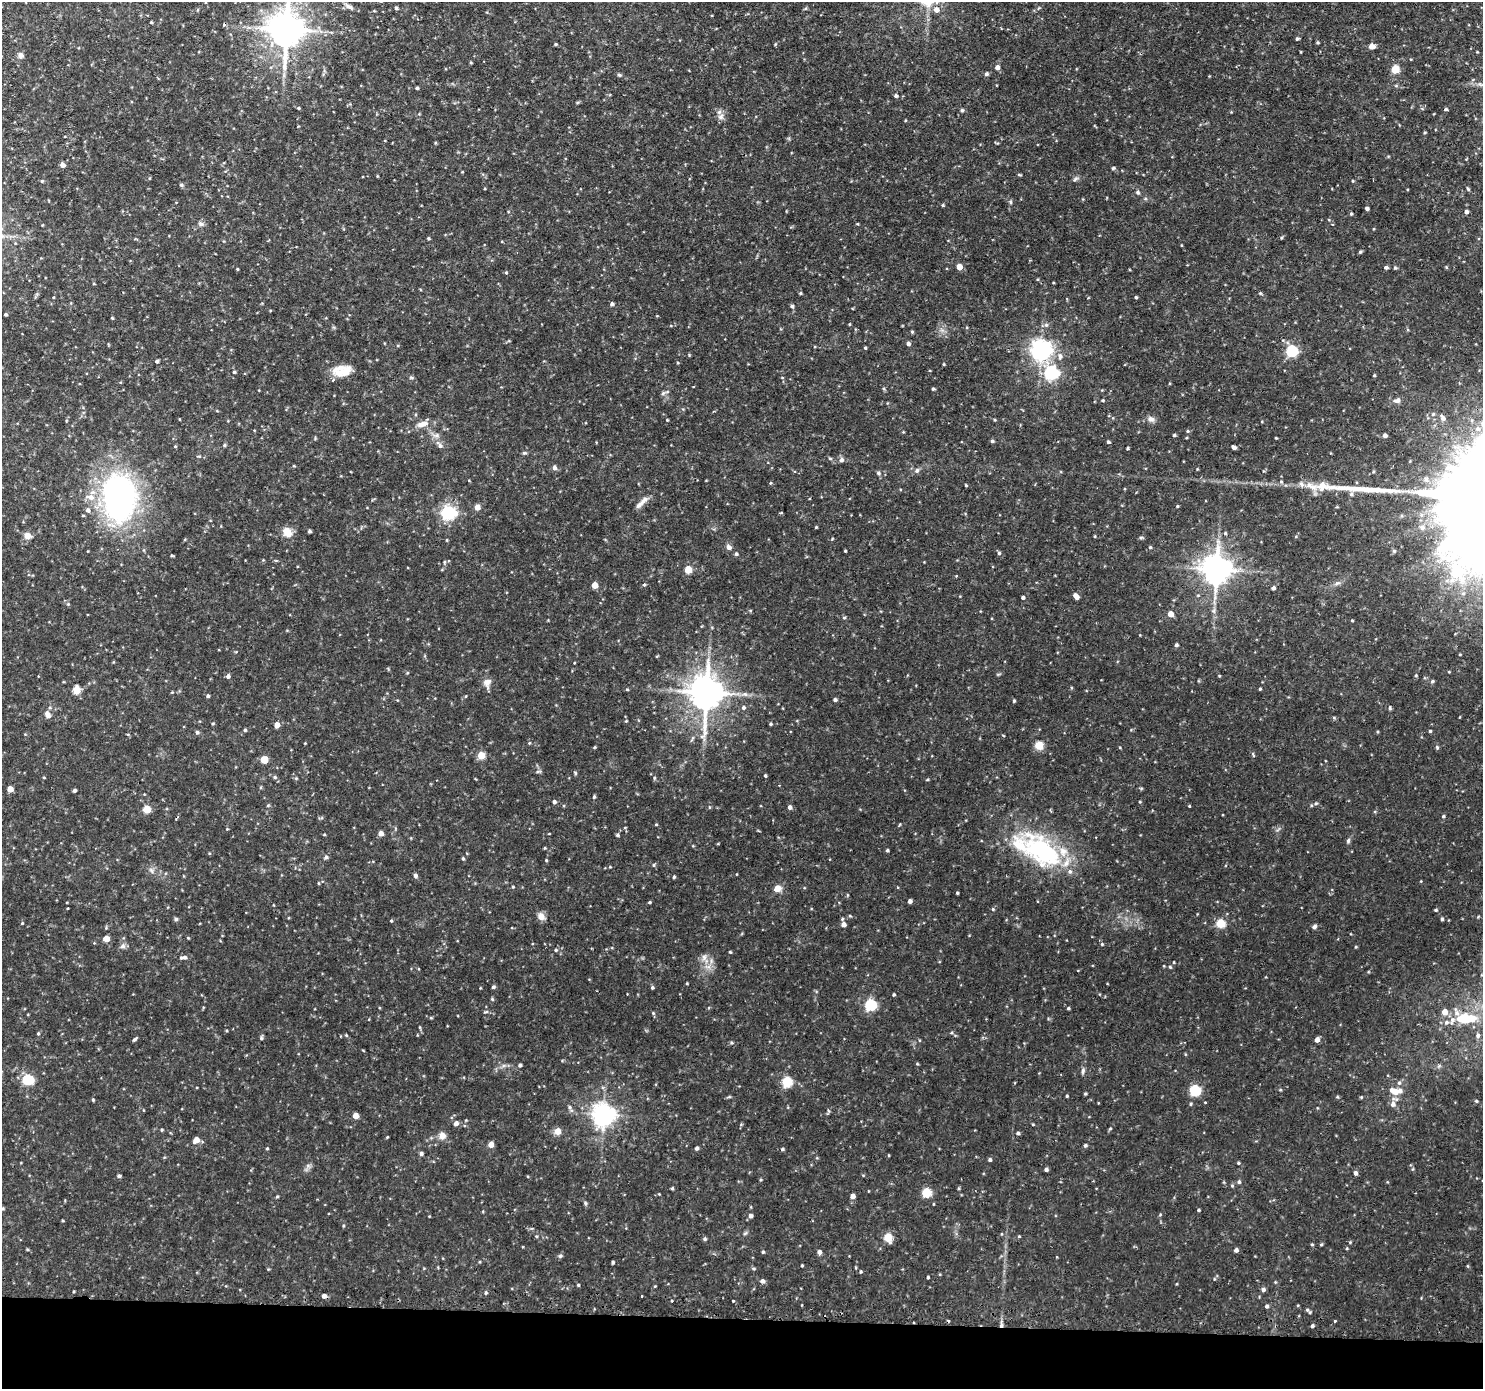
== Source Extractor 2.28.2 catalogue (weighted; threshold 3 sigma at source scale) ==
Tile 8 of 3 x 3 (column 2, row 3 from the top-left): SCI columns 1501-2981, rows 129-1515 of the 4481 x 4514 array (HDU 1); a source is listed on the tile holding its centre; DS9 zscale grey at full resolution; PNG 1485 x 1391 px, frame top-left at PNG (2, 2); no overlay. Shown black and unused: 5% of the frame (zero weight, under 2 of 3 exposures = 3% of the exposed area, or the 3 px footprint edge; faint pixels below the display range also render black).
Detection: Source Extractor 2.28.2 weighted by HDU 2 'WHT'; one run over the whole footprint, this tile lists its part. Background 0.0946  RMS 0.0078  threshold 0.0353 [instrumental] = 3 sigma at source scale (4.5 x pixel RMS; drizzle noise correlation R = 1.50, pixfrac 1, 0.05/0.05 arcsec/px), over >= 5 px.
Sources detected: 361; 1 inside a brighter object's white glare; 1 cosmic-ray / hot-pixel residue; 1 long thin detection or spike segment (spike, bleed or trail) — not listed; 8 inside a brighter listed object's ellipse — not listed separately; the other 350 listed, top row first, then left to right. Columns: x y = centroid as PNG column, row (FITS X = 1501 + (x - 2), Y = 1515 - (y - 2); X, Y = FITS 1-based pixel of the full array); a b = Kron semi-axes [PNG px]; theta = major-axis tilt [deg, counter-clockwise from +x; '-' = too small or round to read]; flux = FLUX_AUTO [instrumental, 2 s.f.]
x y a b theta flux
349 7 13 6 -26 3.2
396 8 4 4 - 1.5
936 10 7 7 - 4.8
151 22 4 3 - 0.89
286 30 11 9 89 2100
1297 39 4 4 - 1.3
1318 42 4 3 - 0.9
555 44 4 3 - 0.82
775 44 5 3 - 0.74
1372 46 6 5 - 6.1
1477 52 3 3 - 0.54
20 55 7 6 - 2.7
471 62 4 3 - 0.76
997 67 5 5 - 3.1
1395 69 5 5 - 28
986 74 4 4 - 1.8
619 75 5 4 - 1.1
417 88 3 3 - 0.95
896 96 4 4 - 1.6
298 108 4 3 - 0.98
1445 109 6 4 89 0.98
962 110 5 4 - 1.5
721 117 10 8 37 3.5
1425 132 4 3 - 0.75
435 143 4 4 - 0.78
62 165 4 4 - 4.3
1113 168 5 4 - 1.2
462 172 4 3 - 0.56
1020 175 5 3 - 0.73
377 176 4 3 - 0.6
1075 179 9 4 36 1.6
42 181 4 4 - 0.81
181 185 6 4 -21 1.2
1468 189 5 4 - 1
1138 192 6 5 - 1.3
1011 202 6 4 -89 1
943 205 4 4 - 0.85
1367 208 4 3 - 1.9
1466 212 4 4 - 2.2
1351 214 4 3 - 0.99
201 224 8 6 -43 2.2
857 224 4 3 - 0.63
428 238 4 3 - 0.92
1281 238 4 3 - 0.88
1360 252 4 3 - 1.1
959 267 4 4 - 8.7
1386 267 5 4 - 1.6
1446 267 5 3 - 0.74
1395 268 5 4 - 0.93
237 269 4 3 - 0.67
506 273 5 4 - 0.89
94 284 4 3 - 0.66
800 293 4 4 - 0.89
1260 293 5 4 - 0.89
1136 297 3 3 - 0.89
612 304 4 4 - 1.7
792 306 5 4 - 1.6
5 314 3 3 - 1.2
112 318 4 3 - 0.75
1046 325 6 5 - 1.7
912 332 4 4 - 0.92
908 344 4 4 - 2.4
865 348 4 3 - 0.85
1040 350 7 7 - 470
1292 351 5 5 - 85
1060 356 10 6 -86 3.1
157 361 4 3 - 1.5
678 363 4 3 - 0.66
944 364 4 3 - 0.71
343 371 27 13 9 14
234 372 4 4 - 0.92
1051 373 6 6 - 140
1374 375 4 3 - 0.87
411 377 6 4 -1 1.1
933 389 3 3 - 1.1
663 393 9 4 35 1.6
1103 400 4 3 - 0.87
1397 400 10 6 14 3.2
1433 414 5 5 - 1.1
1443 418 7 5 -60 2.8
179 419 3 2 - 0.51
1151 419 9 7 -10 3.2
667 420 3 3 - 0.73
995 420 4 3 - 0.68
422 424 14 7 14 6.4
1478 429 7 6 - 2.4
1188 431 5 4 - 0.91
1174 435 4 3 - 1.1
1385 435 5 4 - 2.1
1276 438 3 2 - 0.6
992 441 4 4 - 1.2
1108 442 4 3 - 1.3
224 445 5 4 - 1.1
439 445 15 6 -53 3.9
175 446 4 4 - 0.77
1234 447 5 3 - 2.1
1128 448 4 3 - 0.83
524 453 5 5 - 1.1
830 458 5 3 - 1
841 460 7 6 - 2.2
294 466 5 3 - 0.62
554 468 5 5 - 2.7
917 470 8 6 57 2.1
878 473 6 5 - 1.6
1426 480 8 6 -73 2.6
770 483 5 3 - 0.71
966 485 4 3 - 0.83
1324 487 30 13 -2 15
1351 494 5 5 - 1.5
119 498 47 31 -88 220
642 502 22 6 45 4.9
1177 506 4 3 - 0.75
477 507 5 4 - 6.5
88 510 6 5 - 2.2
448 512 6 6 - 180
781 513 4 3 - 0.81
816 527 3 3 - 0.7
1422 528 7 7 - 3.2
309 531 4 3 - 1.3
287 532 12 10 -54 8.3
1225 533 5 4 - 0.94
27 536 8 7 - 4.9
1095 536 4 3 - 0.62
1141 538 6 4 2 1.1
447 540 5 3 - 0.65
729 547 7 6 - 2.9
1150 547 4 4 - 0.96
845 551 3 2 - 0.76
1394 551 6 5 - 1.3
999 553 5 5 - 1.2
736 554 4 4 - 1.3
444 562 6 4 -90 0.94
1216 569 9 8 - 1300
688 570 5 5 - 22
956 576 3 3 - 0.79
1337 583 8 5 24 2.2
595 585 4 4 - 12
644 585 4 3 - 1.6
1273 588 4 4 - 2.1
1076 596 6 4 -46 5.1
1023 597 3 3 - 1.8
68 604 4 4 - 0.81
750 610 5 3 - 0.76
1213 611 7 6 - 2
1170 614 5 5 - 5.9
844 617 5 3 - 0.88
1352 620 3 3 - 0.71
1176 645 4 4 - 1.6
1416 675 4 4 - 0.84
228 676 5 5 - 2
1432 681 5 4 - 1.2
487 683 13 9 85 4.9
1071 688 4 3 - 0.71
1260 689 3 3 - 0.8
76 690 5 5 - 25
627 690 5 3 - 0.79
706 693 11 9 88 1800
208 696 4 4 - 1.3
466 696 5 3 - 0.59
835 700 4 4 - 1.6
1014 701 4 3 - 0.93
743 707 5 5 - 1.8
1390 708 5 4 - 1.2
47 714 11 7 -62 3.5
626 721 4 3 - 0.68
213 723 4 3 - 0.74
771 724 4 4 - 1
277 725 4 4 - 6.5
245 730 4 4 - 1.1
1430 731 4 4 - 0.98
197 732 5 5 - 1.5
305 743 3 3 - 0.53
529 743 4 3 - 0.72
1039 745 5 5 - 33
594 747 5 3 - 0.69
1437 747 6 4 -69 1.2
1253 754 8 3 -64 0.99
481 755 5 5 - 21
264 760 6 6 - 9.1
575 773 6 4 -89 0.9
765 776 4 3 - 1
275 777 5 4 - 1.3
296 778 4 4 - 0.82
654 778 5 3 - 0.89
927 780 4 3 - 0.78
779 785 3 2 - 0.61
10 789 4 4 - 9
74 790 4 3 - 1.5
594 797 4 3 - 1.1
554 802 4 4 - 1.9
1140 802 4 3 - 0.7
1316 803 5 4 - 1.1
268 805 5 3 - 0.81
1189 806 3 3 - 0.64
790 807 4 4 - 2.6
147 809 5 5 - 25
1443 816 4 3 - 1
656 824 4 3 - 0.64
625 828 4 3 - 0.6
227 829 3 3 - 0.59
381 833 4 4 - 5.6
324 834 4 3 - 0.69
618 835 5 4 - 1.2
1348 841 7 5 75 1.4
887 850 3 3 - 1.2
1043 851 50 28 -37 100
326 857 6 5 - 1.6
463 858 4 3 - 1.1
546 860 3 3 - 0.72
654 865 5 3 - 0.88
610 867 4 4 - 0.67
151 870 9 4 -55 2
415 875 5 5 - 1.8
674 877 4 3 - 1
318 883 5 3 - 0.72
513 887 4 3 - 0.83
777 888 5 5 - 12
957 893 3 3 - 0.84
910 901 4 4 - 2.9
649 902 4 3 - 0.9
273 905 3 2 - 0.5
68 908 3 2 - 0.83
993 909 4 4 - 0.89
1436 910 4 3 - 1
541 916 8 7 - 5.6
850 916 5 3 - 0.74
176 919 5 5 - 1.3
1442 919 4 4 - 1.4
391 921 4 3 - 0.78
22 923 4 3 - 0.7
1221 923 5 5 - 35
843 924 5 5 - 4.2
1314 926 6 4 47 1.9
188 938 4 4 - 0.7
106 939 4 4 - 9.3
1102 944 4 4 - 1.1
123 946 8 7 - 2.5
556 950 5 4 - 1.1
730 952 4 3 - 0.74
183 957 9 5 2 2.9
704 957 11 6 76 3.6
711 961 7 4 73 1.8
1170 967 5 4 - 0.9
687 983 3 3 - 0.76
493 987 5 4 - 1.2
652 988 4 4 - 1.2
894 995 4 3 - 0.93
492 999 5 4 - 1
870 1005 6 6 - 62
1068 1008 4 3 - 0.97
486 1012 8 3 9 1.1
1445 1012 5 5 - 8
653 1013 5 5 - 1
1464 1018 7 6 - 38
1452 1020 12 7 71 4.2
38 1033 5 4 - 0.98
346 1035 5 4 - 0.83
1478 1035 6 6 - 2.3
261 1038 6 5 - 1.3
135 1039 5 3 - 1.4
1317 1040 4 4 - 4.4
1185 1054 5 3 - 0.65
917 1064 5 3 - 0.66
520 1065 4 4 - 1.3
1083 1071 9 5 79 1.9
28 1079 5 5 - 71
787 1082 5 5 - 57
1399 1083 6 5 - 1.9
1195 1090 5 5 - 73
1280 1090 5 3 - 0.72
1394 1091 12 7 -21 9.9
1085 1094 3 3 - 0.94
1067 1096 3 3 - 0.89
729 1097 6 3 18 0.92
93 1100 4 4 - 0.83
1476 1101 5 4 - 1
1205 1102 3 2 - 0.9
1191 1104 5 3 - 0.98
1393 1104 8 7 - 3.9
570 1108 10 5 -60 2.3
829 1111 6 4 -88 1.1
603 1115 7 7 - 610
355 1116 4 4 - 8.8
456 1123 5 5 - 3.3
1033 1124 4 3 - 0.58
1110 1129 5 3 - 0.75
162 1130 4 4 - 0.91
558 1131 5 5 - 11
1018 1133 4 4 - 1.5
442 1136 9 9 - 4.9
387 1137 4 3 - 0.64
196 1140 5 4 - 7.9
491 1145 5 4 - 6.7
1085 1145 4 4 - 1.5
267 1148 4 3 - 0.73
696 1148 4 4 - 2
782 1149 4 4 - 1.2
421 1154 5 5 - 1.7
990 1160 4 4 - 1.5
1238 1163 4 3 - 0.95
1046 1169 4 4 - 1.9
1355 1173 5 4 - 2.1
119 1176 4 3 - 1.5
1239 1182 5 4 - 1.5
1232 1185 5 4 - 0.99
672 1188 4 3 - 0.93
958 1188 4 3 - 0.9
868 1191 4 2 - 0.48
926 1192 5 5 - 38
277 1196 4 4 - 0.85
853 1196 4 4 - 4.9
585 1203 6 4 -88 1.1
3 1208 4 3 - 0.75
1199 1210 3 3 - 1.1
1160 1215 5 3 - 0.7
429 1216 3 3 - 0.54
750 1216 5 5 - 2.4
63 1221 4 3 - 0.7
343 1226 4 3 - 0.74
536 1236 4 3 - 0.74
1019 1236 4 3 - 0.77
888 1237 5 5 - 31
705 1239 5 4 - 1.4
1350 1242 4 4 - 0.71
1312 1244 4 3 - 0.84
1321 1244 4 3 - 0.85
1347 1248 4 4 - 0.75
1236 1250 4 4 - 2.5
763 1252 4 3 - 1.1
819 1252 4 4 - 3.3
560 1256 6 5 - 1.3
613 1262 3 3 - 1.4
802 1265 3 3 - 0.94
1468 1266 5 3 - 0.7
753 1268 6 3 -1 1
861 1272 4 3 - 0.84
928 1277 3 3 - 0.96
762 1281 6 5 - 2.5
578 1285 3 3 - 0.91
655 1286 4 3 - 0.6
1263 1289 5 4 - 2.1
486 1293 5 4 - 1.2
324 1296 4 4 - 3.4
642 1296 3 2 - 0.62
733 1301 3 3 - 1.5
1267 1306 4 4 - 1.9
1307 1310 6 5 - 1.6
1335 1321 3 3 - 1
1001 1325 5 5 - 1.8
1312 1326 4 3 - 1.5
Overlapping masked pixels (flux is a lower limit): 1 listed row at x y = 1001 1325
Isophote crosses this tile's border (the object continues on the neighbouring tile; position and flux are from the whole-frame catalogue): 1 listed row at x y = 286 30